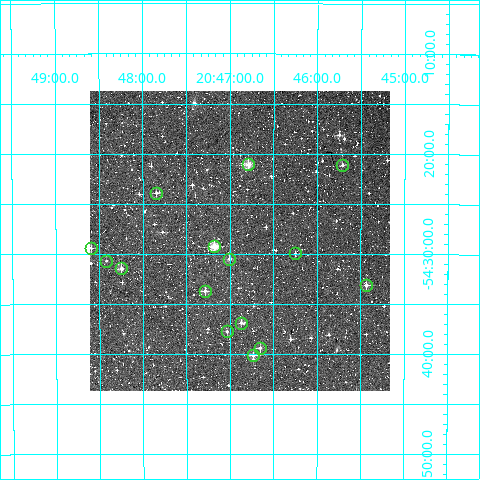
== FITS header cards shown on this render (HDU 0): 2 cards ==
NAXIS1  =                  300
NAXIS2  =                  300

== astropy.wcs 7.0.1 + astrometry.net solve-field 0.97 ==
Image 300 x 300 px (HDU 0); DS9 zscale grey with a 90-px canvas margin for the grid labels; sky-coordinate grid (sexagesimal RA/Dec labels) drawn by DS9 from the SOLVED WCS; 15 Tycho-2 reference stars matched to detected sources circled (green)
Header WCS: RA---TAN/DEC--TAN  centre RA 20:46:53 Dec -54:29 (311.72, -54.48 deg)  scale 6 arcsec/px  FOV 30.0' x 30.0'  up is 0 deg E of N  parity normal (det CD < 0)
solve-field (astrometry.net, Tycho-2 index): VERIFIED the header's WCS against the Tycho-2 star catalogue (verified at 2 index scales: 11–15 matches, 0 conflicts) and refined it, rather than solving blind
Solved WCS: RA---TAN-SIP/DEC--TAN-SIP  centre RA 20:46:53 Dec -54:29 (311.72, -54.48 deg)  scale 6 arcsec/px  FOV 30.0' x 30.0'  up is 0 deg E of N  parity normal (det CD < 0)
The solver's refit moves the header's centre by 0.95 arcsec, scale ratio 1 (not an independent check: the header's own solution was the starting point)
Tycho-2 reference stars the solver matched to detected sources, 15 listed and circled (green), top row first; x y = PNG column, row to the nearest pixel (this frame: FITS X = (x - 90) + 1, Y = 300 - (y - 91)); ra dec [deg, ICRS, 3 dp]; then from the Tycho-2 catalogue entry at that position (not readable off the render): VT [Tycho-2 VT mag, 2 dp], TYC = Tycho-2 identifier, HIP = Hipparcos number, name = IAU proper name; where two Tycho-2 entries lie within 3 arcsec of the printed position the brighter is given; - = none
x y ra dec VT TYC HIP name
248 164 311.697 -54.351 10.15 8791-1248-1 - -
342 165 311.428 -54.352 11.64 8791-1387-1 - -
156 193 311.962 -54.399 11.89 8795-4-1 - -
214 246 311.795 -54.488 10.14 8795-110-1 - -
91 248 312.148 -54.489 12.23 8795-525-1 - -
295 253 311.562 -54.499 12.50 8795-163-1 - -
229 259 311.751 -54.508 11.52 8795-252-1 - -
106 261 312.104 -54.511 12.41 8795-607-1 102682 -
121 268 312.062 -54.524 11.15 8795-198-1 - -
366 285 311.359 -54.552 11.35 8795-322-1 - -
205 291 311.821 -54.562 11.21 8795-267-1 - -
241 323 311.719 -54.615 11.83 8795-495-1 - -
227 331 311.759 -54.630 11.91 8795-619-1 - -
260 348 311.664 -54.657 11.53 8795-1364-1 - -
253 355 311.684 -54.669 11.28 8795-1015-1 - -